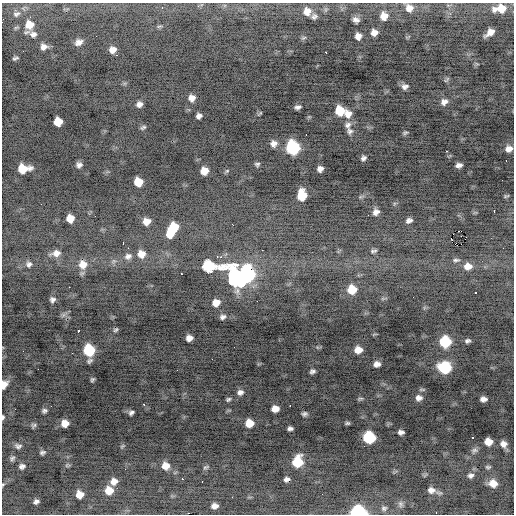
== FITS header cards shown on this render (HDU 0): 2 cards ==
NAXIS1  =                  512 / Axis length
NAXIS2  =                  512 / Axis length

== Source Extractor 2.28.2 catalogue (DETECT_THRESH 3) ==
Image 512 x 512 px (HDU 0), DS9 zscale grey, 1 PNG px = 1 image px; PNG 516 x 516 px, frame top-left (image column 1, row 512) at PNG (2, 3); no overlay
Background -1.42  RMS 0.97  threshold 2.91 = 3 sigma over >= 5 px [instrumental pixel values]
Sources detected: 154; all 154 listed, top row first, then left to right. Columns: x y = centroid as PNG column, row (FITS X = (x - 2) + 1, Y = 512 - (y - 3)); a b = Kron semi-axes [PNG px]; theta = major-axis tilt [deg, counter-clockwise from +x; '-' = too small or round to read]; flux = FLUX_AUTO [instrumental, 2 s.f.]
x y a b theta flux
162 8 3 2 - 590
409 8 9 8 - 560
500 8 13 8 6 1000
307 11 9 9 - 640
16 14 10 6 14 190
314 16 8 7 - 220
384 16 8 7 - 670
356 20 7 5 -27 270
29 25 8 8 - 830
159 26 8 4 9 100
490 32 9 5 38 560
374 33 7 6 - 460
33 34 8 7 - 260
358 36 6 6 - 410
304 38 7 4 20 110
79 42 8 6 22 360
44 47 7 6 - 320
112 50 6 6 - 440
326 52 3 2 - 110
117 55 3 2 - 70
15 58 5 3 - 120
447 80 9 4 48 110
405 86 9 8 - 290
192 98 8 7 - 430
444 102 10 8 19 400
139 104 7 7 - 310
298 107 6 4 8 190
340 111 9 8 - 1500
260 113 9 3 41 77
348 114 11 10 - 590
199 116 6 5 - 250
58 121 7 7 - 1100
348 125 10 9 - 330
143 127 8 5 25 140
350 131 9 8 - 280
405 133 7 5 16 120
306 135 2 2 - 68
274 143 7 7 - 370
292 148 9 8 - 7700
509 149 8 7 - 440
446 151 2 2 - 310
363 158 7 6 - 210
506 160 3 2 - 180
257 164 6 5 - 130
79 165 6 6 - 250
459 165 6 4 12 280
23 169 11 7 5 1500
320 169 6 5 - 320
204 171 7 7 - 790
227 171 6 5 - 98
138 182 7 7 - 1200
302 195 9 7 -89 2000
506 196 6 2 17 80
494 211 4 2 - 340
376 212 8 7 - 340
70 218 7 6 - 840
146 221 8 7 - 560
409 221 7 5 21 240
233 225 3 2 - 110
174 227 9 8 - 1300
459 231 2 2 - 82
170 234 8 8 - 1100
451 238 4 2 - 1500
123 243 4 2 - 120
461 244 3 2 - 110
128 248 3 2 - 83
262 250 2 2 - 300
373 251 8 4 18 130
56 253 14 9 10 540
141 254 9 9 - 670
128 256 11 9 20 370
217 257 3 3 - 70
220 257 6 5 - 140
456 260 10 5 0 160
113 261 8 6 20 200
29 264 9 9 - 280
83 264 12 11 - 870
209 266 29 13 -6 1300
468 266 9 8 - 630
181 274 3 2 - 190
245 275 18 13 8 18000
69 287 2 2 - 230
352 289 8 7 - 1500
475 292 3 3 - 500
52 300 7 7 - 220
257 301 2 2 - 180
216 303 7 6 - 660
222 317 5 4 - 200
116 330 7 5 37 120
78 331 4 3 - 250
189 338 6 6 - 410
467 341 7 5 17 190
445 342 8 8 - 3700
89 350 10 7 -82 3900
358 350 8 6 0 750
212 359 2 2 - 40
377 364 8 6 10 390
444 367 9 8 - 4900
177 370 2 2 - 160
312 371 6 5 - 190
92 380 4 3 - 110
4 384 8 5 65 570
422 389 10 4 -4 120
240 392 9 7 21 310
419 398 9 8 - 370
228 399 7 5 22 140
360 399 9 4 11 110
482 399 6 4 90 280
487 399 3 3 - 440
144 404 3 3 - 66
290 406 2 2 - 590
275 409 7 6 - 660
44 411 7 5 12 150
131 413 6 4 34 180
304 414 6 5 - 170
3 417 5 3 - 140
65 423 7 6 - 660
249 423 7 6 - 1200
347 423 7 4 6 120
34 425 6 5 - 130
290 428 6 4 -2 190
401 432 6 4 3 230
369 437 8 8 - 5200
472 438 3 2 - 400
488 442 7 6 - 750
503 444 7 7 - 370
18 446 9 6 -8 210
122 446 7 4 26 88
474 450 10 7 32 220
42 452 7 5 16 160
12 458 8 6 43 160
297 462 9 8 - 2600
67 465 7 5 19 110
22 466 7 6 - 230
165 466 9 8 - 710
206 467 8 5 28 120
488 467 7 4 0 110
125 469 2 2 - 47
471 475 8 7 - 240
182 479 2 2 - 510
286 479 6 4 24 200
114 481 8 7 - 520
202 481 2 2 - 350
493 483 8 7 - 710
3 485 6 4 69 76
431 490 10 8 -7 370
109 491 8 8 - 1000
79 494 7 6 - 710
36 502 5 4 - 190
401 504 9 7 -80 200
214 506 6 5 - 390
384 508 8 7 - 170
358 512 9 7 -3 9000
436 513 3 2 - 71
At the frame edge (FLAGS 8, measured only in part): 6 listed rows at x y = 509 149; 4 384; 3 417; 3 485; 358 512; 436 513